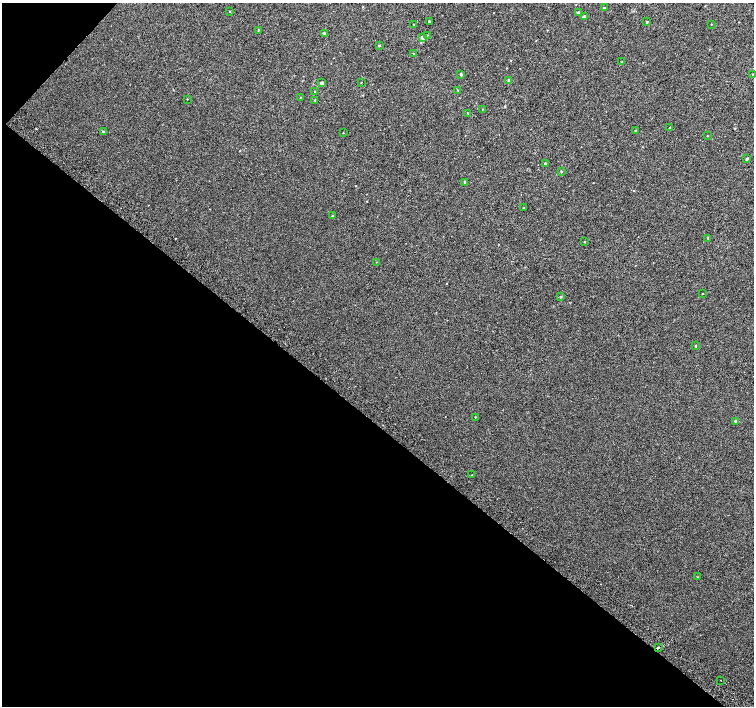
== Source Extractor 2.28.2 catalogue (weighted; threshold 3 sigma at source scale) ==
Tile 9 of 4 x 4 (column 1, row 3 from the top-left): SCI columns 34-1536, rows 1673-3079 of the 6074 x 6091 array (HDU 1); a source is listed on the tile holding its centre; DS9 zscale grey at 2 x 2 block average (1 PNG px = mean of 2 x 2 image px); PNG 756 x 708 px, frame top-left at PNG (2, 3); each listed source drawn as its Kron ellipse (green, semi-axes under 4 px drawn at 4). Shown black and unused: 41% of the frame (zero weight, under 2 of 3 exposures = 2% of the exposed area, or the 3 px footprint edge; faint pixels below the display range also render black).
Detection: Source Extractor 2.28.2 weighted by HDU 2 'WHT'; one run over the whole footprint, this tile lists its part. Background 0.0071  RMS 0.0071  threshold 0.032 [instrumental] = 3 sigma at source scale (4.5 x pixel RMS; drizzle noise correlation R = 1.50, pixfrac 1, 0.0396/0.0396 arcsec/px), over >= 5 px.
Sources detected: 50; all 50 listed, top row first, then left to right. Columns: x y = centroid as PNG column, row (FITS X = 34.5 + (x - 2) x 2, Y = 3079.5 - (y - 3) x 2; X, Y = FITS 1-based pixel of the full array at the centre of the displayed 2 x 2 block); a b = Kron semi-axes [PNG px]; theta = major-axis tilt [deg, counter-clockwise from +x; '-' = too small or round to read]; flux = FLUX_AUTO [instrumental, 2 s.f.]
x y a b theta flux
604 8 2 2 - 1.5
229 11 2 2 - 0.75
578 13 3 2 - 3.5
584 17 4 2 - 4.2
429 21 2 2 - 1.1
647 22 2 2 - 1.3
711 24 2 2 - 0.75
414 25 2 2 - 0.7
258 30 3 2 - 0.86
324 33 2 2 - 2.4
427 35 2 2 - 0.51
422 37 3 2 - 4.1
379 45 3 2 - 1.3
414 54 3 2 - 0.67
622 62 2 2 - 1.5
461 74 2 2 - 2.6
753 74 3 2 - 0.83
509 80 2 2 - 5.2
361 82 2 2 - 0.53
322 83 2 2 - 5
458 90 2 2 - 0.87
314 91 2 2 - 0.86
300 97 2 2 - 0.51
187 99 2 2 - 0.6
315 100 3 2 - 0.95
483 109 2 2 - 0.62
468 113 2 2 - 0.86
670 128 2 2 - 2.9
635 130 3 2 - 0.72
104 132 3 2 - 2.6
343 133 2 2 - 0.54
707 136 2 2 - 0.63
747 159 3 2 - 2.5
545 164 2 2 - 2.1
561 172 3 2 - 1
465 182 2 2 - 2.3
523 208 2 2 - 0.71
332 216 2 2 - 1.1
708 238 3 2 - 1.2
584 242 2 2 - 1
376 262 2 2 - 0.52
703 294 2 2 - 0.63
561 297 3 2 - 1.7
695 346 2 2 - 1.2
475 417 2 2 - 0.74
736 421 2 2 - 6.4
472 475 2 2 - 3.1
697 577 2 2 - 0.95
658 647 2 2 - 8
721 680 2 2 - 0.61
Overlapping masked pixels (flux is a lower limit): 1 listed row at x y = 658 647
Isophote crosses this tile's border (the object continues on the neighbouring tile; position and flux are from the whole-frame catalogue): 1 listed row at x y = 753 74
Diffuse or blended objects may show on this block-average render without a row.